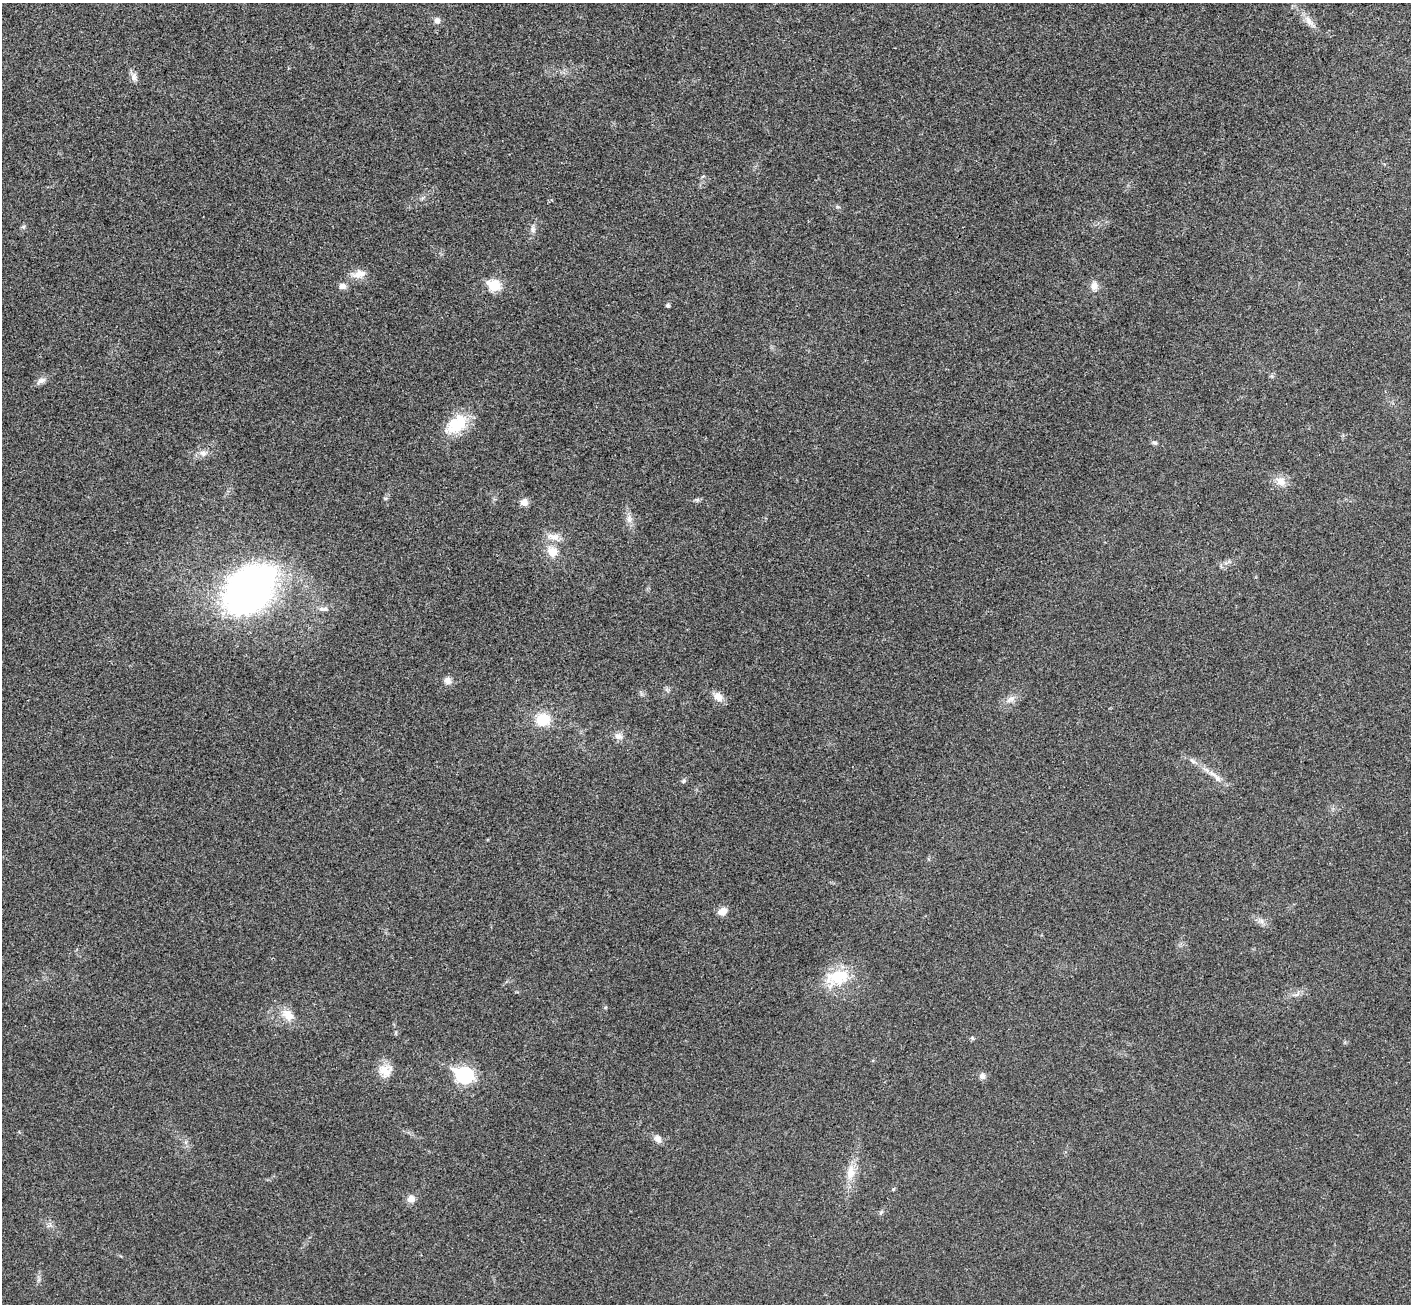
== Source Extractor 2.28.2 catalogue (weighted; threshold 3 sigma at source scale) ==
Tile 10 of 4 x 4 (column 2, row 3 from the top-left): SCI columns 1443-2851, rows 1506-2807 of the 5707 x 5742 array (HDU 1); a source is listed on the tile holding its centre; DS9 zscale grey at full resolution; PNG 1413 x 1306 px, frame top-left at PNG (2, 3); no overlay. Shown black and unused: <1% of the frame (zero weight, under 3 of 4 exposures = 6% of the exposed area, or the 3 px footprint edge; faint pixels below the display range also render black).
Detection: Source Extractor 2.28.2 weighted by HDU 2 'WHT'; one run over the whole footprint, this tile lists its part. Background 0.0358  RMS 0.0065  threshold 0.0291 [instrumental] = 3 sigma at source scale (4.5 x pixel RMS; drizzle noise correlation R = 1.50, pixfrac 1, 0.05/0.05 arcsec/px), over >= 5 px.
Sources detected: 43; all 43 listed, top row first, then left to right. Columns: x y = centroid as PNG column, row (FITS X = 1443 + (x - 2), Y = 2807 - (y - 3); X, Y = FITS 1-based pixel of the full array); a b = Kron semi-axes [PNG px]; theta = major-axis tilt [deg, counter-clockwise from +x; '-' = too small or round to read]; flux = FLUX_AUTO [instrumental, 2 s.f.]
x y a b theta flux
437 21 6 6 - 3.6
1310 22 25 6 -49 6
134 77 13 6 90 3
533 229 9 7 86 2.5
359 274 20 9 11 6.6
494 285 7 6 - 42
342 286 9 8 - 3.1
1094 286 12 9 81 4.3
667 305 4 4 - 1.4
41 381 14 7 27 3.1
457 424 33 19 38 23
1155 443 7 5 -15 1.3
203 453 10 7 -27 3.2
1280 481 12 12 - 6.2
697 499 7 4 0 1.2
524 502 9 8 - 3.9
629 519 12 7 83 3.4
553 537 21 9 -13 6.3
552 552 13 11 -55 8.3
249 589 49 35 48 290
324 609 13 6 -4 2.7
447 680 9 8 - 3.5
718 697 13 10 -42 5.7
1010 699 14 7 27 3.9
543 719 16 14 -3 16
618 736 10 9 - 3.5
1193 761 10 5 -31 2.1
1217 777 17 5 -48 4.2
684 781 6 6 - 1.2
722 911 8 7 - 6.6
1262 921 7 4 -71 1.8
838 977 33 21 14 26
1297 994 10 4 30 1.9
288 1015 18 13 -52 8.8
972 1038 6 4 -46 0.84
385 1070 19 16 -8 9.2
464 1075 9 7 -26 150
982 1076 8 8 - 2.7
658 1139 11 8 -49 3.5
850 1172 21 10 83 9.4
893 1189 4 4 - 1
411 1199 9 9 - 4.1
881 1212 7 4 45 1.1